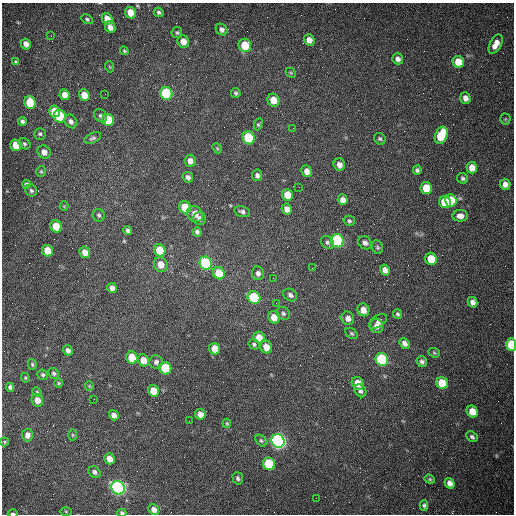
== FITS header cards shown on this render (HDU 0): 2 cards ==
NAXIS1  =                  512 /fastest changing axis
NAXIS2  =                  512 /next to fastest changing axis

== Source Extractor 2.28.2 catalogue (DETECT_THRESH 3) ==
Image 512 x 512 px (HDU 0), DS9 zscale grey, 1 PNG px = 1 image px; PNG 516 x 516 px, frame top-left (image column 1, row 512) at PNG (2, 3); each listed source drawn as its Kron ellipse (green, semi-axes under 4 px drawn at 4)
Background 1530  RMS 23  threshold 69.7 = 3 sigma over >= 5 px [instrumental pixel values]
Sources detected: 155; all 155 listed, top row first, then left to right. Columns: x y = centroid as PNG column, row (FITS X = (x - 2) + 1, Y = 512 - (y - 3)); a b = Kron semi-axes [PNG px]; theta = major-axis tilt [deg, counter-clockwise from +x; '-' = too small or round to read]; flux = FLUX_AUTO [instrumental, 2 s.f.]
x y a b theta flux
130 12 6 5 - 22000
159 12 5 4 - 3100
87 19 6 4 -29 2500
107 19 6 5 - 13000
110 27 6 5 - 9500
222 29 6 5 - 5500
177 33 5 5 - 2500
51 36 3 2 - 1400
309 40 5 5 - 12000
183 41 6 6 - 13000
26 44 5 5 - 8300
496 44 10 5 61 14000
245 45 6 6 - 41000
124 51 4 3 - 2000
398 59 6 5 - 6700
16 62 4 3 - 2600
458 62 6 5 - 33000
110 67 5 3 - 1300
291 73 6 4 -44 1800
166 93 6 6 - 150000
236 93 5 4 - 2700
105 94 2 2 - 560
65 95 6 5 - 11000
84 95 6 5 - 22000
465 98 5 5 - 8000
273 100 6 6 - 21000
30 102 6 5 - 65000
55 111 6 5 - 43000
60 116 6 6 - 110000
100 116 7 6 - 3800
505 119 5 5 - 1900
108 120 6 5 - 50000
22 121 4 3 - 3400
71 121 7 6 - 6300
258 124 6 4 65 2300
293 128 2 2 - 620
40 134 6 6 - 3100
441 135 9 6 69 69000
93 138 9 5 24 3700
249 138 6 6 - 110000
380 139 6 5 - 2700
24 144 6 5 - 2800
16 145 6 5 - 31000
217 148 5 4 - 2000
44 152 7 6 - 10000
190 161 6 5 - 8700
339 165 6 6 - 9200
472 168 6 5 - 16000
417 170 4 4 - 3100
41 171 5 5 - 2200
307 171 6 5 - 11000
257 175 6 5 - 5200
188 177 5 5 - 5000
463 178 6 5 - 3200
505 184 5 5 - 8300
26 185 4 4 - 4800
299 187 2 2 - 940
426 188 6 5 - 38000
31 191 6 6 - 3300
287 195 6 5 - 25000
343 200 5 5 - 10000
451 200 6 5 - 51000
445 202 6 6 - 42000
64 206 4 4 - 1300
185 207 6 6 - 43000
287 209 5 5 - 11000
242 212 8 5 -17 4400
195 214 8 7 - 14000
99 215 6 6 - 3400
460 216 8 5 -1 8900
200 218 6 6 - 5700
349 221 5 5 - 2700
56 226 6 5 - 36000
128 230 4 4 - 4200
197 232 5 4 - 3800
337 241 6 6 - 280000
327 242 7 5 -45 3800
365 243 7 6 - 5800
377 247 7 5 -67 3000
160 250 6 5 - 42000
48 251 6 5 - 32000
85 252 6 5 - 12000
431 259 6 5 - 42000
206 263 7 6 - 200000
161 264 7 6 - 17000
312 268 2 2 - 800
385 270 6 5 - 8700
219 273 6 5 - 50000
258 273 7 6 - 6200
273 278 2 2 - 810
112 288 5 5 - 7700
290 295 7 6 - 5100
254 297 6 6 - 110000
473 302 5 4 - 8100
276 303 3 2 - 1300
363 310 6 6 - 11000
283 313 7 6 - 3600
397 314 5 4 - 2900
274 317 6 5 - 16000
348 318 7 6 - 8600
378 321 10 6 34 7500
377 326 7 6 - 8400
352 333 7 5 -38 2600
259 338 6 5 - 26000
404 343 6 4 -46 7000
254 344 6 5 - 3000
511 345 6 5 - 69000
266 347 6 5 - 17000
215 349 6 5 - 21000
68 350 5 4 - 6100
434 353 6 4 -21 2100
132 358 6 5 - 49000
382 359 7 6 - 170000
143 360 6 5 - 16000
156 362 7 7 - 5100
422 362 6 5 - 4100
32 364 5 4 - 2200
165 368 6 6 - 98000
54 373 6 5 - 2800
43 375 5 5 - 2800
25 378 5 4 - 1600
59 383 4 4 - 1600
358 383 7 5 -51 21000
442 383 6 5 - 49000
89 386 5 4 - 1500
10 387 4 4 - 3400
154 391 6 5 - 28000
360 391 7 5 -55 4800
37 392 5 4 - 1700
94 399 2 2 - 720
37 400 6 5 - 14000
472 411 6 5 - 26000
200 414 5 5 - 13000
114 415 5 4 - 8000
189 421 2 2 - 660
227 423 4 3 - 1700
27 435 6 5 - 8000
72 435 6 4 90 1700
472 437 6 4 -40 3700
261 441 6 4 -48 2600
278 441 7 6 - 730000
5 442 4 3 - 1800
109 459 6 5 - 13000
269 464 6 6 - 92000
94 472 6 5 - 4700
238 478 6 5 - 3400
430 479 5 4 - 2100
449 483 5 4 - 8400
118 488 7 6 - 590000
316 498 2 2 - 3500
424 505 5 4 - 3000
154 510 5 5 - 8800
66 511 6 4 -1 1800
122 513 4 3 - 3300
13 514 5 2 - 3500
At the frame edge (FLAGS 8, measured only in part): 3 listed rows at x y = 511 345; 122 513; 13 514